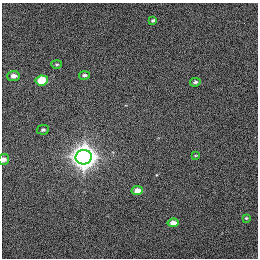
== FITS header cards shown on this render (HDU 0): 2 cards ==
NAXIS1  =                  256 / length of data axis 1
NAXIS2  =                  256 / length of data axis 2

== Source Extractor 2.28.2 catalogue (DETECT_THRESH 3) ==
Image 256 x 256 px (HDU 0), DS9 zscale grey, 1 PNG px = 1 image px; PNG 260 x 260 px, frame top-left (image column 1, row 256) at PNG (2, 3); each listed source drawn as its Kron ellipse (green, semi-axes under 4 px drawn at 4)
Background 365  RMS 1.7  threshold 5.14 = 3 sigma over >= 5 px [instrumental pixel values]
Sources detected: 13; all 13 listed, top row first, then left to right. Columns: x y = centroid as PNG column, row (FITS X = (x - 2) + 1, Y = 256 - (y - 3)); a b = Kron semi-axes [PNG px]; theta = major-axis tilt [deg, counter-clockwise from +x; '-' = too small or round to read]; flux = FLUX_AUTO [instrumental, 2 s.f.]
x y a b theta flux
153 20 4 3 - 160
57 64 5 4 - 160
84 75 5 4 - 290
13 76 6 5 - 700
42 80 6 5 - 4300
195 82 5 4 - 220
43 130 6 5 - 250
196 155 4 2 - 97
84 157 8 7 - 160000
3 160 6 5 - 590
137 191 5 4 - 1100
246 218 2 2 - 94
173 223 5 4 - 930
At the frame edge (FLAGS 8, measured only in part): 1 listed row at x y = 3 160